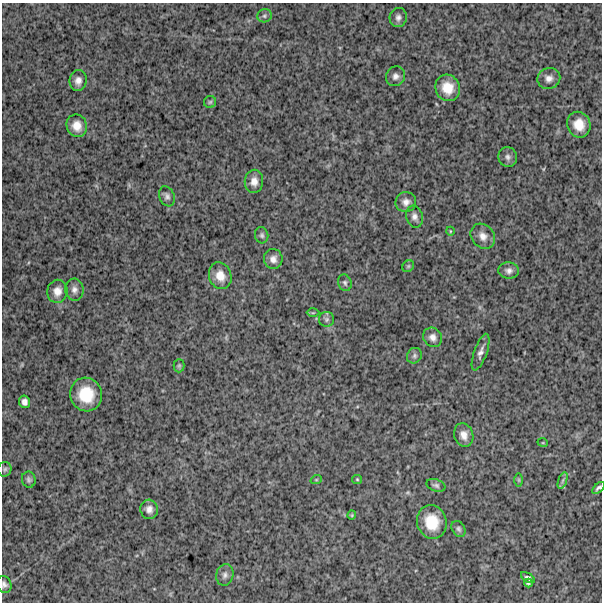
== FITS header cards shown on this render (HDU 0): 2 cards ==
NAXIS1  =                  600
NAXIS2  =                  600

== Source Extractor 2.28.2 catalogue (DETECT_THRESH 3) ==
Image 600 x 600 px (HDU 0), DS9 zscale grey, 1 PNG px = 1 image px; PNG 604 x 604 px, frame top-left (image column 1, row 600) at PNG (2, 3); each listed source drawn as its Kron ellipse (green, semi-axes under 4 px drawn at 4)
Background 1370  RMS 240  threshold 722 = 3 sigma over >= 5 px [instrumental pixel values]
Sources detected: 50; all 50 listed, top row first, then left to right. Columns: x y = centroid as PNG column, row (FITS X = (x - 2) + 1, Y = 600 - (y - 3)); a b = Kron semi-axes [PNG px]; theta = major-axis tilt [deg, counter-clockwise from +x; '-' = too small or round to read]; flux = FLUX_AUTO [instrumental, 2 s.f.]
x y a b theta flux
264 16 7 6 - 39000
398 18 9 8 - 69000
395 76 10 9 - 82000
549 78 11 10 - 100000
78 81 10 8 80 100000
448 88 13 12 - 280000
210 102 6 6 - 30000
579 125 13 11 -68 260000
77 126 11 10 - 180000
508 157 10 9 - 69000
254 181 11 9 89 130000
167 196 10 7 -68 61000
406 202 10 10 - 100000
414 217 11 8 -73 77000
450 231 4 3 - 13000
262 235 8 6 -74 42000
483 236 13 11 -51 140000
273 259 10 9 - 100000
408 266 6 5 - 26000
509 271 10 8 -3 74000
220 276 13 11 -71 200000
345 283 8 6 -72 43000
74 290 11 9 -83 86000
57 291 11 10 - 140000
313 313 6 4 1 21000
327 319 7 7 - 41000
433 337 10 9 - 91000
481 352 19 6 70 95000
414 356 8 7 - 50000
179 366 6 5 - 27000
86 394 17 16 - 520000
24 402 6 5 - 65000
464 435 12 9 -74 130000
543 443 5 3 - 13000
5 469 7 6 - 37000
357 479 5 4 - 19000
29 480 8 7 - 46000
316 480 6 3 18 18000
519 480 7 4 -89 24000
563 480 9 4 71 41000
436 485 10 6 -17 44000
599 488 7 4 40 44000
149 509 10 8 -75 100000
352 515 4 4 - 18000
432 522 17 14 -74 420000
459 529 8 6 -59 43000
225 575 11 8 77 68000
528 578 8 4 -33 40000
528 583 4 4 - 31000
4 584 8 7 - 54000
At the frame edge (FLAGS 8, measured only in part): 2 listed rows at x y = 599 488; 4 584